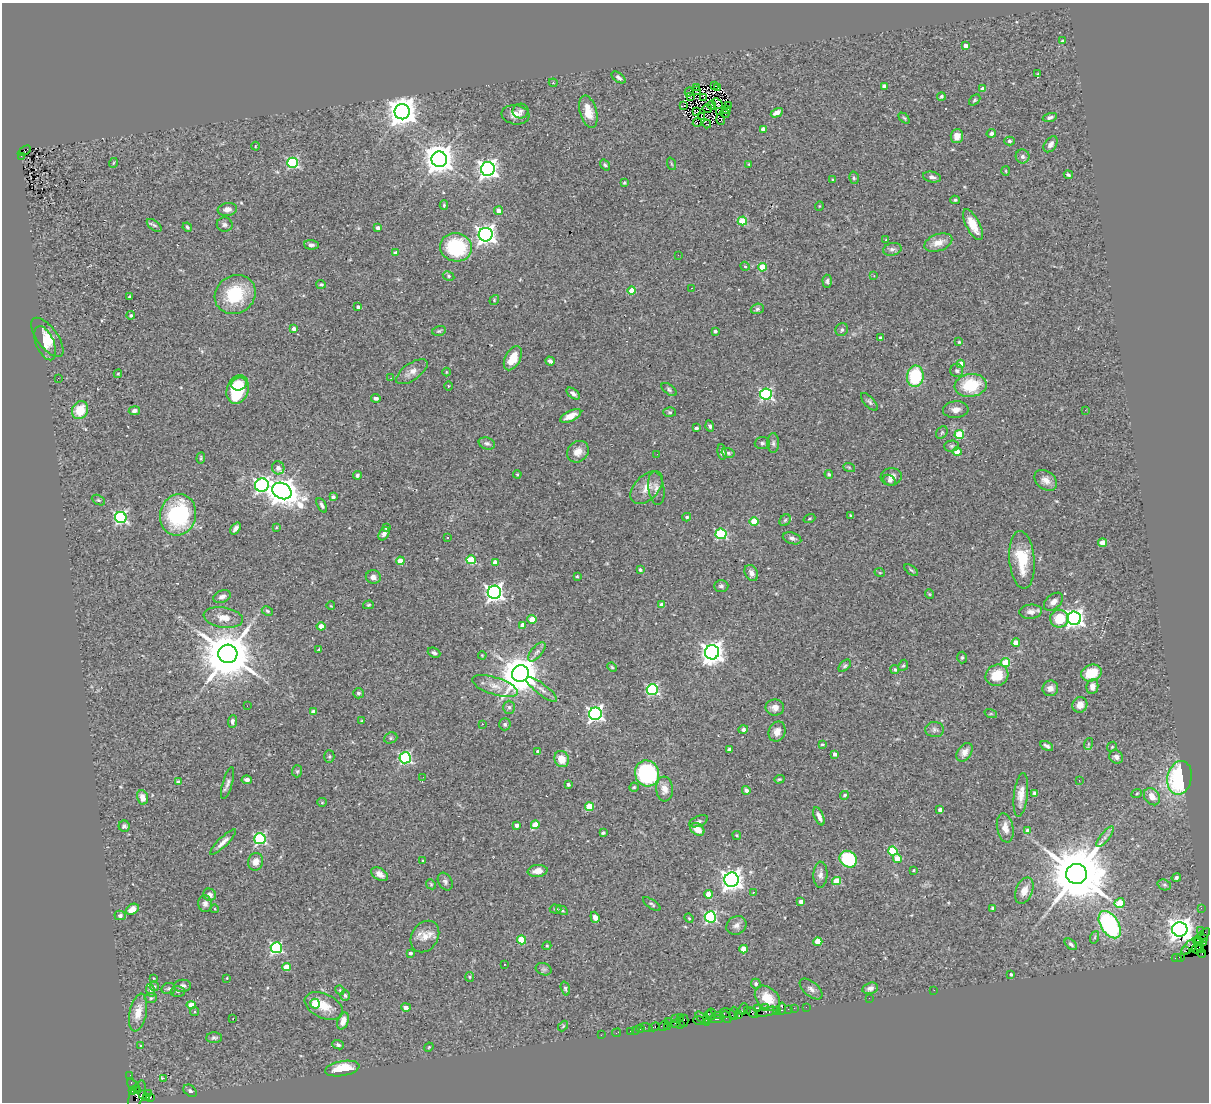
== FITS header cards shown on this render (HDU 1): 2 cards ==
NAXIS1  =                 1207
NAXIS2  =                 1100

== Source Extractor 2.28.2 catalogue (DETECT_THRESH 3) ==
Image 1207 x 1100 px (HDU 1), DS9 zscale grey, 1 PNG px = 1 image px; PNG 1211 x 1104 px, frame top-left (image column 1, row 1100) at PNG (2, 3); each listed source drawn as its Kron ellipse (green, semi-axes under 4 px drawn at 4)
Background 1.07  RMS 0.075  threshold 0.224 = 3 sigma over >= 5 px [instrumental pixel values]
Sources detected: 423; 4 with non-positive FLUX_AUTO (blend fragments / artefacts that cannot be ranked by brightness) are neither listed nor drawn; the other 419 listed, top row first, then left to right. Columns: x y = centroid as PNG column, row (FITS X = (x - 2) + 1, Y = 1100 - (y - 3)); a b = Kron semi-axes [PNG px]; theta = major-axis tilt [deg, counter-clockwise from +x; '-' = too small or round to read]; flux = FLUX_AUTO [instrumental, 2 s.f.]
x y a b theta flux
1062 41 4 3 - 9.3
965 46 4 4 - 29
1038 73 3 2 - 33
618 77 8 4 -37 11
553 83 4 4 - 5.8
715 86 2 2 - 8.3
884 86 4 4 - 18
697 87 3 2 - 3.9
718 88 2 2 - 2.2
983 89 4 3 - 30
697 90 4 2 - 5.7
689 92 4 2 - 5.5
690 96 3 2 - 3.9
941 96 4 3 - 7.3
704 97 4 2 - 4.7
975 100 6 4 41 6.9
717 103 6 3 -46 16
712 105 4 2 - 1.6
728 105 2 2 - 4.2
683 106 4 2 - 3.4
707 109 5 2 - 1.6
727 109 3 2 - 4.1
521 111 8 7 - 15
719 111 2 2 - 3.9
402 112 7 7 - 7400
588 112 17 8 -75 71
697 112 4 2 - 3.3
777 113 6 4 28 25
725 114 4 2 - 6.2
516 115 14 9 -7 41
701 117 4 2 - 3.8
1050 117 7 4 17 13
904 118 6 4 -44 6.8
720 120 5 4 - 11
697 122 4 3 - 5.2
707 124 4 2 - 7.4
763 129 4 4 - 16
991 133 4 4 - 12
957 136 7 6 - 36
1009 141 5 4 - 8.4
1051 144 9 6 53 22
255 146 4 3 - 4.3
24 151 7 4 31 310
21 156 2 2 - 56
1022 156 7 7 - 15
439 159 8 7 - 8100
113 163 5 3 - 4.5
293 163 5 5 - 550
672 164 6 4 -70 7.1
749 164 3 3 - 4.5
605 165 6 4 -54 8.2
488 169 7 7 - 2500
1006 171 5 3 - 4.6
1068 175 4 3 - 8.6
932 177 9 5 -11 16
854 178 6 5 - 9.1
833 180 4 3 - 6.7
624 183 4 3 - 6
955 200 5 3 - 6.6
444 205 5 4 - 6
819 206 5 3 - 3.6
227 209 10 6 8 24
498 211 4 4 - 30
742 221 4 4 - 190
154 225 8 4 -37 9.8
225 225 8 7 - 14
973 225 17 7 -62 90
187 227 5 3 - 6.7
378 228 4 3 - 15
486 235 7 7 - 2600
886 240 4 4 - 4.4
938 243 14 8 19 56
311 245 7 5 -3 16
456 247 16 14 -13 340
892 249 9 6 12 19
396 253 3 3 - 23
678 255 3 2 - 4.6
745 266 5 4 - 6.5
762 267 4 4 - 160
449 276 6 4 -28 8.4
874 276 4 3 - 4.7
827 281 6 4 -87 12
321 284 5 4 - 6.8
691 288 2 2 - 2.7
632 290 4 4 - 100
235 294 21 19 36 260
130 297 3 3 - 11
494 300 5 4 - 6.4
358 307 4 3 - 11
757 309 7 5 17 10
131 315 4 4 - 10
294 329 3 3 - 23
842 330 7 6 - 13
439 331 7 5 15 8.2
715 331 4 3 - 13
47 337 23 10 -53 74
880 338 4 4 - 8.6
959 342 4 4 - 4.7
45 343 18 9 -67 51
513 358 13 7 62 91
550 361 5 3 - 15
961 364 4 4 - 72
957 371 6 6 - 11
412 372 18 8 35 40
446 372 4 3 - 3.7
118 374 4 3 - 5.2
915 376 11 8 82 320
58 378 3 2 - 5.2
391 378 2 2 - 3.5
239 384 8 6 16 78
971 385 16 11 8 230
448 386 4 3 - 4.3
669 389 9 4 -38 11
238 390 15 10 72 300
573 394 8 4 -37 18
766 394 6 5 - 790
376 398 5 4 - 16
869 402 11 5 -47 13
80 410 9 7 61 120
956 410 13 8 4 33
1085 410 2 2 - 3.1
134 411 5 4 - 14
670 412 6 5 - 8.1
571 416 11 5 25 46
710 426 5 4 - 11
696 428 4 3 - 16
942 432 7 5 54 7.7
959 435 5 4 - 240
487 443 8 5 -17 14
762 443 7 6 - 14
773 443 10 6 90 16
952 446 7 5 2 9.7
578 452 12 10 43 47
722 452 8 4 -81 14
957 452 4 4 - 66
728 453 6 4 -16 9.5
657 454 2 2 - 4.1
201 458 5 4 - 6.1
849 467 6 4 -20 6.5
278 468 6 6 - 26
517 474 4 3 - 4.5
829 474 4 4 - 8
357 475 4 4 - 9.7
891 477 10 8 7 29
889 480 7 5 -36 12
1046 480 12 9 -37 39
262 485 7 6 - 1300
647 488 20 12 46 69
656 488 17 8 -82 32
282 491 10 8 -26 6300
333 497 4 4 - 22
98 500 7 4 -26 8.1
322 505 8 4 -62 15
178 515 21 18 75 500
850 515 3 3 - 4.5
121 517 6 5 - 810
687 517 4 3 - 9.9
809 519 6 3 19 5.7
785 520 6 5 - 8.7
754 521 4 4 - 150
236 528 7 4 53 17
276 528 4 3 - 4.1
386 528 4 4 - 13
384 534 7 4 58 20
721 534 5 5 - 460
447 538 3 3 - 29
792 538 9 5 -17 15
1103 543 4 4 - 92
471 560 5 4 - 220
1022 560 29 12 -85 180
400 561 4 4 - 79
495 562 4 4 - 33
640 570 3 3 - 12
911 570 8 4 -35 7.5
751 573 8 6 -61 21
880 573 5 3 - 4.5
577 576 3 3 - 5.3
373 577 7 6 - 21
721 586 7 6 - 13
494 592 6 6 - 2000
929 594 5 3 - 4.6
222 597 9 6 22 23
1053 602 11 7 42 26
368 605 5 4 - 6.6
662 605 4 4 - 59
331 606 4 2 - 3.1
267 611 6 4 -28 7.9
1031 612 11 7 5 25
223 617 20 10 -9 60
1074 618 7 6 - 2200
532 619 4 4 - 83
1059 619 9 9 - 120
522 625 4 4 - 27
321 626 4 4 - 49
1016 643 4 4 - 72
319 649 4 3 - 4.7
537 652 12 5 49 18
712 652 7 7 - 3800
434 653 6 5 - 12
228 654 9 9 - 31000
482 655 4 3 - 4
962 657 6 4 87 8.3
1006 663 4 4 - 160
903 665 6 4 67 7.1
845 666 7 4 44 9.1
612 667 5 4 - 5.8
895 669 4 4 - 8.6
1091 673 10 8 21 130
520 674 8 8 - 16000
997 675 11 10 - 100
495 686 24 8 -17 59
1092 687 7 6 - 29
1050 688 8 7 - 37
542 689 19 5 -37 30
652 689 5 5 - 680
358 693 5 5 - 10
1080 705 8 7 - 43
247 706 2 2 - 4.3
509 707 6 5 - 13
775 707 9 8 - 29
313 711 4 4 - 25
595 714 6 6 - 1500
991 714 6 4 -18 7.3
232 721 6 4 87 16
362 721 4 3 - 6.3
482 724 3 2 - 3.6
505 724 6 6 - 9.7
743 729 5 4 - 11
935 730 9 7 -1 18
777 732 10 8 67 42
391 738 7 5 22 9.9
822 744 3 3 - 5.5
1088 744 6 3 71 6.4
1047 746 7 3 -29 14
1112 747 5 4 - 5.8
729 750 4 3 - 33
538 751 3 3 - 12
965 752 10 7 55 37
835 754 4 3 - 30
329 756 6 5 - 7.6
1116 757 7 6 - 25
405 758 6 5 - 740
562 759 8 7 - 69
297 771 6 5 - 8.4
647 773 13 12 - 670
423 777 2 2 - 3.8
1179 778 17 12 78 560
779 779 5 4 - 5.9
247 780 5 4 - 19
1079 780 2 2 - 23
178 782 4 3 - 24
228 783 16 4 73 20
568 784 3 3 - 15
634 787 4 4 - 6.1
664 789 12 8 -86 40
746 790 4 4 - 27
1034 793 4 3 - 18
1137 793 5 3 - 4.8
844 795 4 4 - 9.1
1021 795 22 7 83 53
142 797 7 5 -76 41
1152 797 9 7 -52 46
322 802 5 4 - 6
589 807 4 4 - 160
940 810 4 3 - 17
819 816 10 4 -66 28
698 821 10 5 23 13
517 825 4 3 - 25
535 825 4 4 - 130
124 826 5 5 - 12
1005 828 15 8 -79 42
697 829 8 5 -35 61
1028 831 4 4 - 48
603 833 4 3 - 7.3
737 835 5 4 - 5.9
1105 837 12 4 52 18
260 839 5 5 - 640
223 842 17 4 44 32
893 851 5 4 - 220
848 859 9 8 - 310
897 859 4 4 - 77
423 861 3 2 - 4.7
256 862 9 7 70 36
914 870 3 2 - 4.8
538 871 10 6 6 40
380 874 9 6 -31 28
1076 874 10 10 - 46000
820 875 13 7 88 25
1176 878 4 4 - 11
732 880 7 7 - 3300
837 881 4 4 - 110
445 882 9 6 -58 15
431 884 5 4 - 5.7
1164 885 7 5 -20 9.5
1024 891 13 8 67 56
753 892 3 2 - 16
708 894 4 4 - 53
209 895 6 6 - 23
801 902 4 4 - 31
1120 903 5 5 - 100
205 904 8 7 - 20
652 904 10 3 -35 8.5
993 908 4 3 - 8.5
1201 908 2 2 - 22
132 909 7 5 31 38
215 909 4 3 - 3.9
556 909 6 4 -3 8.3
562 910 6 4 -30 7
120 915 5 5 - 9.1
595 917 6 4 -70 29
710 917 5 5 - 650
689 918 5 4 - 5.5
736 925 10 9 - 26
1110 925 15 9 -58 680
1180 929 7 7 - 5200
1201 931 4 2 - 31
1202 935 9 3 41 210
425 937 17 13 56 60
1095 937 6 4 71 7.6
1204 939 4 3 - 110
522 940 4 4 - 160
1198 941 4 2 - 180
818 942 4 4 - 100
1203 942 4 3 - 60
1071 944 7 4 -42 13
547 946 4 4 - 5.7
1191 946 12 5 40 510
1199 946 7 4 -68 270
276 948 5 5 - 630
744 949 4 4 - 57
1197 949 5 4 - 180
1186 951 2 2 - 35
410 953 4 3 - 15
1202 953 4 2 - 33
1181 957 3 2 - 72
1177 958 5 2 - 43
505 964 3 2 - 12
286 967 4 4 - 100
544 969 8 6 -19 13
1011 974 4 3 - 6.4
470 977 5 4 - 6
154 978 4 3 - 4.2
227 978 3 2 - 3.4
756 984 5 4 - 11
154 986 5 4 - 5.5
182 986 8 6 2 17
565 988 7 4 -74 8.8
870 988 8 5 15 24
168 989 7 5 11 11
811 989 14 7 -40 23
150 990 6 4 -73 9.2
340 990 5 4 - 5.1
934 990 2 2 - 12
178 991 7 5 -1 9.9
345 995 5 4 - 9.4
151 998 6 5 - 9.3
767 998 14 10 -45 88
869 998 2 2 - 16
315 1004 5 5 - 150
191 1005 4 4 - 120
324 1006 20 12 -25 92
406 1007 5 4 - 19
765 1007 3 2 - 59
806 1007 2 2 - 24
757 1008 4 3 - 150
782 1008 6 3 80 200
794 1008 2 2 - 40
743 1009 6 3 65 92
788 1009 2 2 - 27
747 1010 3 2 - 84
777 1011 3 2 - 95
195 1012 4 4 - 11
753 1012 6 3 -40 110
767 1012 12 3 13 210
138 1013 19 8 78 79
728 1013 8 3 -22 140
734 1013 6 4 -90 330
712 1014 6 3 -80 360
718 1015 3 2 - 85
739 1015 4 2 - 56
681 1017 4 2 - 110
726 1017 6 5 - 150
675 1018 2 2 - 29
702 1018 8 3 -44 210
708 1018 8 3 73 150
233 1019 3 2 - 3.7
716 1019 7 2 1 180
343 1021 9 5 71 39
684 1021 6 2 90 86
700 1021 6 3 -12 200
669 1022 3 2 - 90
675 1024 3 2 - 29
681 1024 3 2 - 68
563 1026 6 3 47 5.7
664 1026 6 4 48 140
667 1026 3 2 - 110
654 1027 5 3 - 120
647 1028 6 2 -19 23
640 1029 4 3 - 81
635 1030 2 2 - 14
630 1031 2 2 - 29
617 1033 4 2 - 21
601 1035 2 2 - 13
214 1038 8 5 1 12
140 1045 3 2 - 4.8
338 1045 6 4 -22 10
429 1047 5 4 - 4.8
342 1068 17 7 10 130
130 1075 2 2 - 18
163 1078 2 2 - 430
134 1086 8 4 -47 210
138 1090 3 3 - 140
133 1091 3 3 - 230
190 1091 7 5 -37 11
148 1093 4 2 - 17
137 1095 15 7 68 520
142 1095 3 3 - 350
147 1097 3 3 - 15
151 1097 3 3 - 250
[4 non-positive-flux detections neither listed nor drawn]